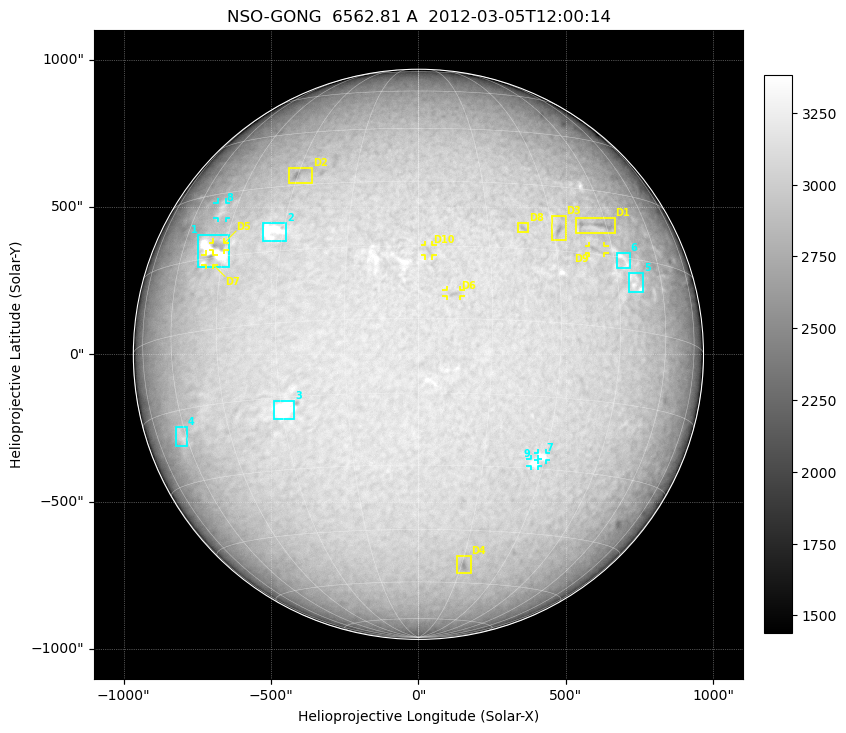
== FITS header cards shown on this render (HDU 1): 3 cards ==
TELESCOP= 'NSO-GONG'           / NSO/GONG Network
WAVELNTH=             6562.808 / [A] exact wavelength of obs
DATE-OBS= '2012-03-05T12:00:14' / Observation start date and time (UTC)

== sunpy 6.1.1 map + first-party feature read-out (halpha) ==
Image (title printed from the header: NSO-GONG  6562.81 A  2012-03-05T12:00:14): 2048 x 2048 px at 1.08 arcsec/px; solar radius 968 arcsec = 900 px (full disc in frame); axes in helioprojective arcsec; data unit not stated in the header (colour bar unlabelled)
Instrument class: HALPHA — H-alpha (6563 A) chromospheric image
Bright regions (plage): reference = the median radial profile (limb darkening/brightening removed); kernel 17 px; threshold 5 sigma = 175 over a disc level ~3031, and >= 1.075x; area >= 63 px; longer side >= 22 px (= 24 arcsec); searched inside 0.97 R_sun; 9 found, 9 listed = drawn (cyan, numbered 1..; 3 of them under ~29 arcsec drawn as corner ticks so the feature stays visible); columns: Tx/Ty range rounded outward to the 5 arcsec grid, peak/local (2 s.f.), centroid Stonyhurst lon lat
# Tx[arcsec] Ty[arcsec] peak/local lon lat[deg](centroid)
1 -750..-640 295..405 1.4 -49 +16
2 -530..-445 385..445 1.2 -33 +19
3 -495..-420 -220..-155 1.2 -30 -17
4 -825..-780 -315..-245 1.1 -62 -20
5 710..765 210..280 1.1 +50 +10
6 675..720 290..345 1.1 +48 +14
7 405..435 -360..-335 1.1 +29 -27
8 -685..-650 460..515 1.1 -50 +26
9 380..405 -380..-355 1.1 +28 -29
Dark features (filaments and sunspots): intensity divided by the median radial (limb-darkening) profile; local-median window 148 px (8% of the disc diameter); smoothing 5 px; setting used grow <= 0.95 with closing radius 7 px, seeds <= 0.88 or >= 162 px of the 54-px (= 58 arcsec) line detector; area >= 63 px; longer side >= 22 px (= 24 arcsec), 11 px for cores <= 0.7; searched inside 0.97 R_sun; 10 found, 10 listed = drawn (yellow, D1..; 5 of them under ~29 arcsec drawn as corner ticks so the feature stays visible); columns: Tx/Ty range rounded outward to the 5 arcsec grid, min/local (2 s.f., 1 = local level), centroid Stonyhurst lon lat
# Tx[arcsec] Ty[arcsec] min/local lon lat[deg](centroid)
D1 535..670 405..465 0.88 +42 +22
D2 -440..-360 580..635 0.87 -30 +33
D3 450..500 385..470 0.87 +32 +20
D4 125..180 -745..-680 0.88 +16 -54
D5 -700..-655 355..380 0.9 -47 +18
D6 95..145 195..220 0.92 +7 +5
D7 -725..-695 300..340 0.88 -49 +15
D8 335..375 415..445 0.92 +23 +20
D9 575..635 340..370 0.92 +40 +16
D10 20..50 335..370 0.94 +2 +14
Off-limb: outside the limb everything is below the colour-scale floor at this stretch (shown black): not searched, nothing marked